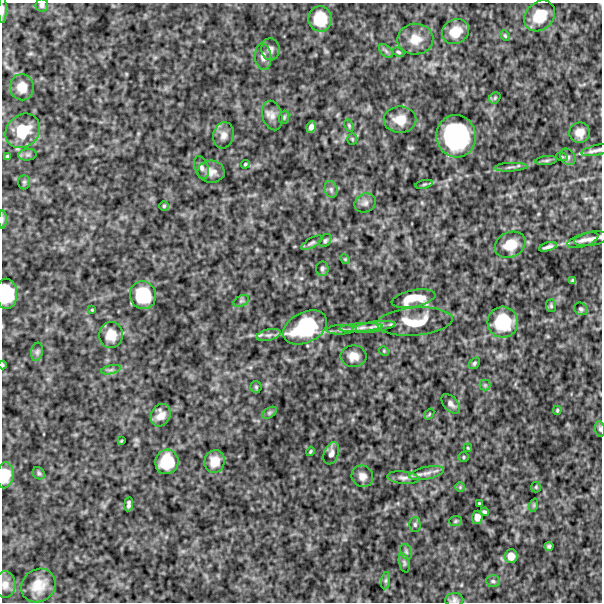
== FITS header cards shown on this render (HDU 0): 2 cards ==
NAXIS1  =                  600
NAXIS2  =                  600

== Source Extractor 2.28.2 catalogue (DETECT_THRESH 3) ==
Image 600 x 600 px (HDU 0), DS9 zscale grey, 1 PNG px = 1 image px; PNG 604 x 604 px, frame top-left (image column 1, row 600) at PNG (2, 3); each listed source drawn as its Kron ellipse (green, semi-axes under 4 px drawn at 4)
Background 567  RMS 130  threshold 380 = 3 sigma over >= 5 px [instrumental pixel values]
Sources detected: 107; all 107 listed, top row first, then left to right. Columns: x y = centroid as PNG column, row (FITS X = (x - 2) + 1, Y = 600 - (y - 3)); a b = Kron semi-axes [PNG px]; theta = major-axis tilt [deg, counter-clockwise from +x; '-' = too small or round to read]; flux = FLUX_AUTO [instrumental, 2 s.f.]
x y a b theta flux
42 5 6 6 - 2.3e+04
2 10 13 3 89 2.0e+04
540 16 17 13 45 2.3e+05
320 19 13 11 -87 2.3e+05
455 32 14 12 31 1.4e+05
505 36 6 4 -63 1.1e+04
415 39 18 15 2 1.4e+05
270 49 11 9 -87 4.3e+04
386 51 8 5 -45 2.3e+04
398 52 6 4 -26 1.3e+04
263 57 13 8 -85 5.5e+04
22 87 13 12 - 1.0e+05
495 98 6 5 - 1.1e+04
272 115 15 9 -75 5.8e+04
284 117 7 5 69 1.3e+04
400 120 16 13 -1 1.2e+05
349 125 6 4 -64 1.1e+04
311 127 6 4 80 3.1e+04
23 131 19 15 44 2.9e+05
580 133 10 10 - 7.7e+04
223 135 13 10 77 5.6e+04
456 136 21 19 -79 1.1e+06
352 139 5 5 - 1.1e+04
597 150 16 5 12 3.5e+04
27 155 9 5 6 2.3e+04
7 156 3 3 - 1.3e+04
562 157 6 3 -17 8.3e+03
568 157 9 7 -50 2.8e+04
546 161 11 4 5 2.0e+04
245 164 4 4 - 1.2e+04
201 167 12 6 -72 3.6e+04
511 167 16 3 3 2.5e+04
211 172 13 11 -5 6.4e+04
24 182 7 6 - 1.6e+04
424 184 9 3 13 1.3e+04
331 189 8 6 -75 2.5e+04
365 203 11 9 30 3.7e+04
164 206 5 4 - 1.2e+04
3 219 9 4 89 1.5e+04
591 239 17 7 10 5.8e+04
583 240 16 6 17 4.9e+04
325 241 7 5 51 1.6e+04
312 243 12 4 31 2.1e+04
510 245 16 12 25 1.5e+05
548 247 9 3 16 2.7e+04
345 259 5 4 - 9.4e+03
322 269 7 6 - 2.1e+04
573 281 4 3 - 1.4e+04
6 294 15 10 -88 3.5e+05
143 295 14 13 - 3.3e+05
413 299 22 8 11 1.3e+05
241 301 8 5 24 1.8e+04
551 306 6 5 - 1.3e+04
581 309 7 6 - 1.8e+04
92 310 4 3 - 7.4e+03
415 322 38 14 4 2.1e+05
503 322 15 15 - 3.6e+05
374 327 22 5 8 5.9e+04
305 328 23 15 26 5.7e+05
361 328 22 4 4 5.6e+04
341 330 15 4 2 3.0e+04
111 335 13 12 - 1.2e+05
269 335 12 5 13 3.8e+04
384 351 5 4 - 1.1e+04
37 352 9 6 80 2.2e+04
354 356 13 11 -1 7.8e+04
474 363 6 4 52 1.5e+04
3 365 4 4 - 9.2e+03
111 370 10 4 13 2.1e+04
485 385 5 5 - 1.6e+04
256 387 6 6 - 1.5e+04
451 404 12 7 -47 3.6e+04
557 410 4 3 - 1.0e+04
269 413 8 5 31 1.9e+04
429 414 6 3 53 8.6e+03
161 415 12 9 63 7.4e+04
600 429 8 5 -80 1.6e+04
121 441 4 3 - 7.5e+03
468 448 4 3 - 7.4e+03
310 451 5 3 - 9.9e+03
331 453 11 7 70 4.1e+04
464 457 5 4 - 1.1e+04
167 462 12 11 - 2.5e+05
215 462 11 10 - 1.0e+05
39 473 7 5 -45 1.5e+04
427 473 17 6 11 5.2e+04
5 475 13 8 85 1.5e+05
362 476 11 10 - 5.4e+04
403 478 16 6 -6 4.1e+04
460 487 5 5 - 1.1e+04
536 487 5 5 - 9.7e+03
479 503 3 3 - 7.1e+03
129 504 7 3 83 2.2e+04
534 505 7 4 72 1.1e+04
484 512 4 3 - 1.4e+04
477 517 6 5 - 5.0e+04
456 521 6 5 - 1.3e+04
415 524 7 5 -90 1.8e+04
549 546 4 4 - 1.6e+04
406 552 8 6 -70 2.2e+04
511 556 7 6 - 6.5e+04
404 563 10 5 -75 2.1e+04
386 581 8 4 82 1.8e+04
493 581 7 6 - 2.1e+04
5 585 13 10 87 5.8e+04
38 586 18 16 42 1.4e+05
454 600 9 7 3 3.0e+04
At the frame edge (FLAGS 8, measured only in part): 10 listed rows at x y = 42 5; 2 10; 3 219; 591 239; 6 294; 3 365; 600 429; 5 475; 5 585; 454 600